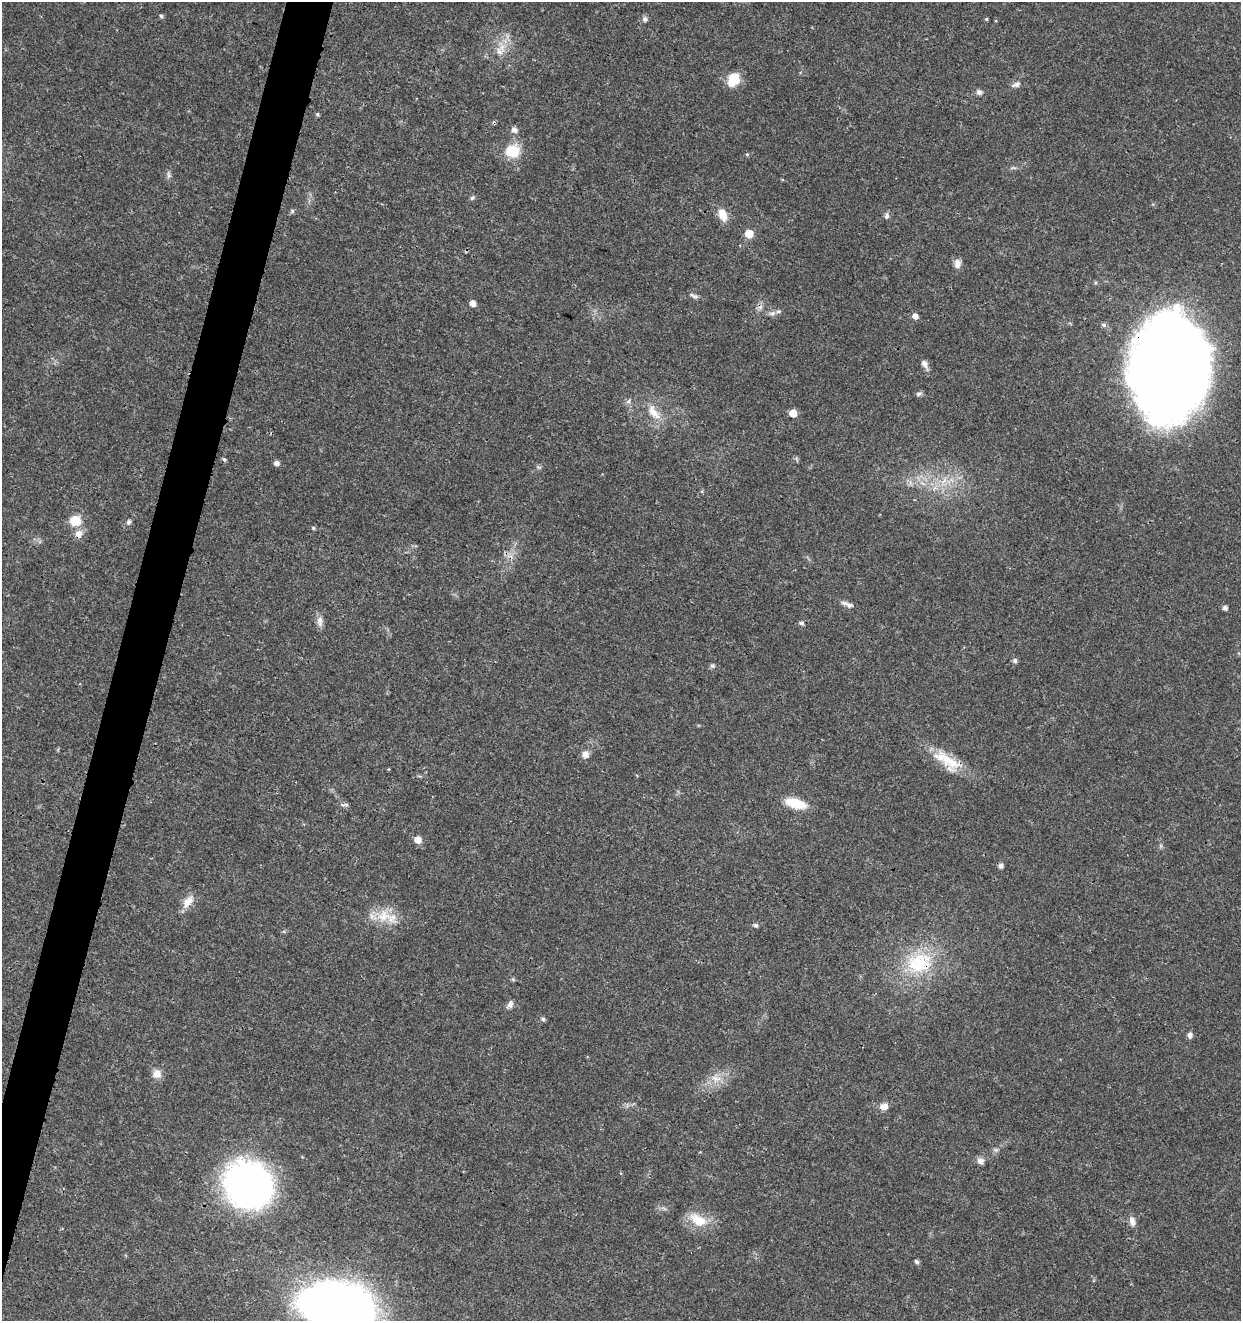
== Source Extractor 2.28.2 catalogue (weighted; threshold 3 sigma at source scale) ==
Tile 7 of 4 x 4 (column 3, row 2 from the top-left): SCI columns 2763-4001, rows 2646-3964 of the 5463 x 5297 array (HDU 1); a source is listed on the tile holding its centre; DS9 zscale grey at full resolution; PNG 1243 x 1323 px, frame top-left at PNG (2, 2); no overlay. Shown black and unused: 3% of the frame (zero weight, under 3 of 4 exposures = <1% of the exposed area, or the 3 px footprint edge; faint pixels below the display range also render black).
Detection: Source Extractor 2.28.2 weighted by HDU 2 'WHT'; one run over the whole footprint, this tile lists its part. Background 0.018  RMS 0.002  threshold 0.00906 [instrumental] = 3 sigma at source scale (4.5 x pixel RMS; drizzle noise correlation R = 1.50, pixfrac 1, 0.0396/0.0396 arcsec/px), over >= 5 px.
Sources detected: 71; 2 inside a brighter object's white glare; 1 cosmic-ray / hot-pixel residue — not listed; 1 inside a brighter listed object's ellipse — not listed separately; the other 67 listed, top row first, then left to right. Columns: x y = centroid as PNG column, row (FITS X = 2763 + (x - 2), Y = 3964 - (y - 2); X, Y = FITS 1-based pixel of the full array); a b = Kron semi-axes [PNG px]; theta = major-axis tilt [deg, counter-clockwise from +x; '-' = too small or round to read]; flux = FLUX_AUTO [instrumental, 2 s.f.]
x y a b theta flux
161 16 5 5 - 0.4
645 19 7 7 - 0.62
986 19 4 4 - 0.26
499 51 12 10 -81 1.8
733 79 16 11 62 4.6
1016 84 13 7 21 0.86
979 92 8 7 - 0.66
317 114 5 4 - 0.35
494 123 5 3 - 0.23
514 129 6 6 - 1
512 151 18 16 16 5.1
747 154 5 4 - 0.28
1013 168 9 3 -5 0.37
169 175 10 6 -86 0.61
472 198 7 5 43 0.41
292 211 6 5 - 0.35
723 215 15 9 -69 2.8
887 216 9 6 78 0.63
749 234 5 5 - 5.6
957 263 11 8 84 1.3
694 296 14 5 -21 0.65
473 303 5 4 - 1.6
772 313 9 7 7 0.78
915 316 5 5 - 1.2
1104 325 7 5 -15 0.48
1168 357 81 53 86 400
925 364 12 6 -62 1.1
919 394 9 5 17 0.48
654 412 26 11 -54 3.4
793 413 5 5 - 3.4
224 459 5 4 - 0.4
276 463 5 5 - 0.97
538 467 8 4 0 0.34
944 480 12 5 65 1.2
75 520 9 8 - 5.2
129 522 7 5 72 0.54
313 528 5 4 - 0.34
79 534 12 10 44 1.6
847 604 20 6 -21 1
1225 608 4 4 - 0.83
320 621 16 8 -88 1.2
801 623 5 5 - 0.58
1015 661 6 5 - 0.61
712 666 7 6 - 0.43
585 754 7 7 - 1.5
947 761 44 16 -37 6.7
795 803 19 9 -16 6.5
343 805 8 5 9 0.58
418 840 6 5 - 2.1
1001 866 5 5 - 0.86
188 902 18 10 52 2.3
384 916 22 18 27 5
756 925 5 5 - 0.52
919 963 40 30 15 15
510 1004 11 7 61 0.87
543 1019 5 5 - 0.57
1190 1035 8 6 83 0.71
157 1074 11 10 - 1.7
716 1078 16 8 -12 2
884 1106 11 9 7 1.5
995 1150 8 5 -20 0.42
980 1161 9 8 - 0.92
249 1185 30 27 -40 130
698 1220 24 14 -32 4.8
1132 1221 11 7 -75 1.3
917 1262 5 4 - 0.55
327 1303 71 40 -10 120
Overlapping masked pixels (flux is a lower limit): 4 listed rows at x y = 494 123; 1168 357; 79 534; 919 963
Isophote crosses this tile's border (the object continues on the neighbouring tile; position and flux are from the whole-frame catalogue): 1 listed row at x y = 327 1303